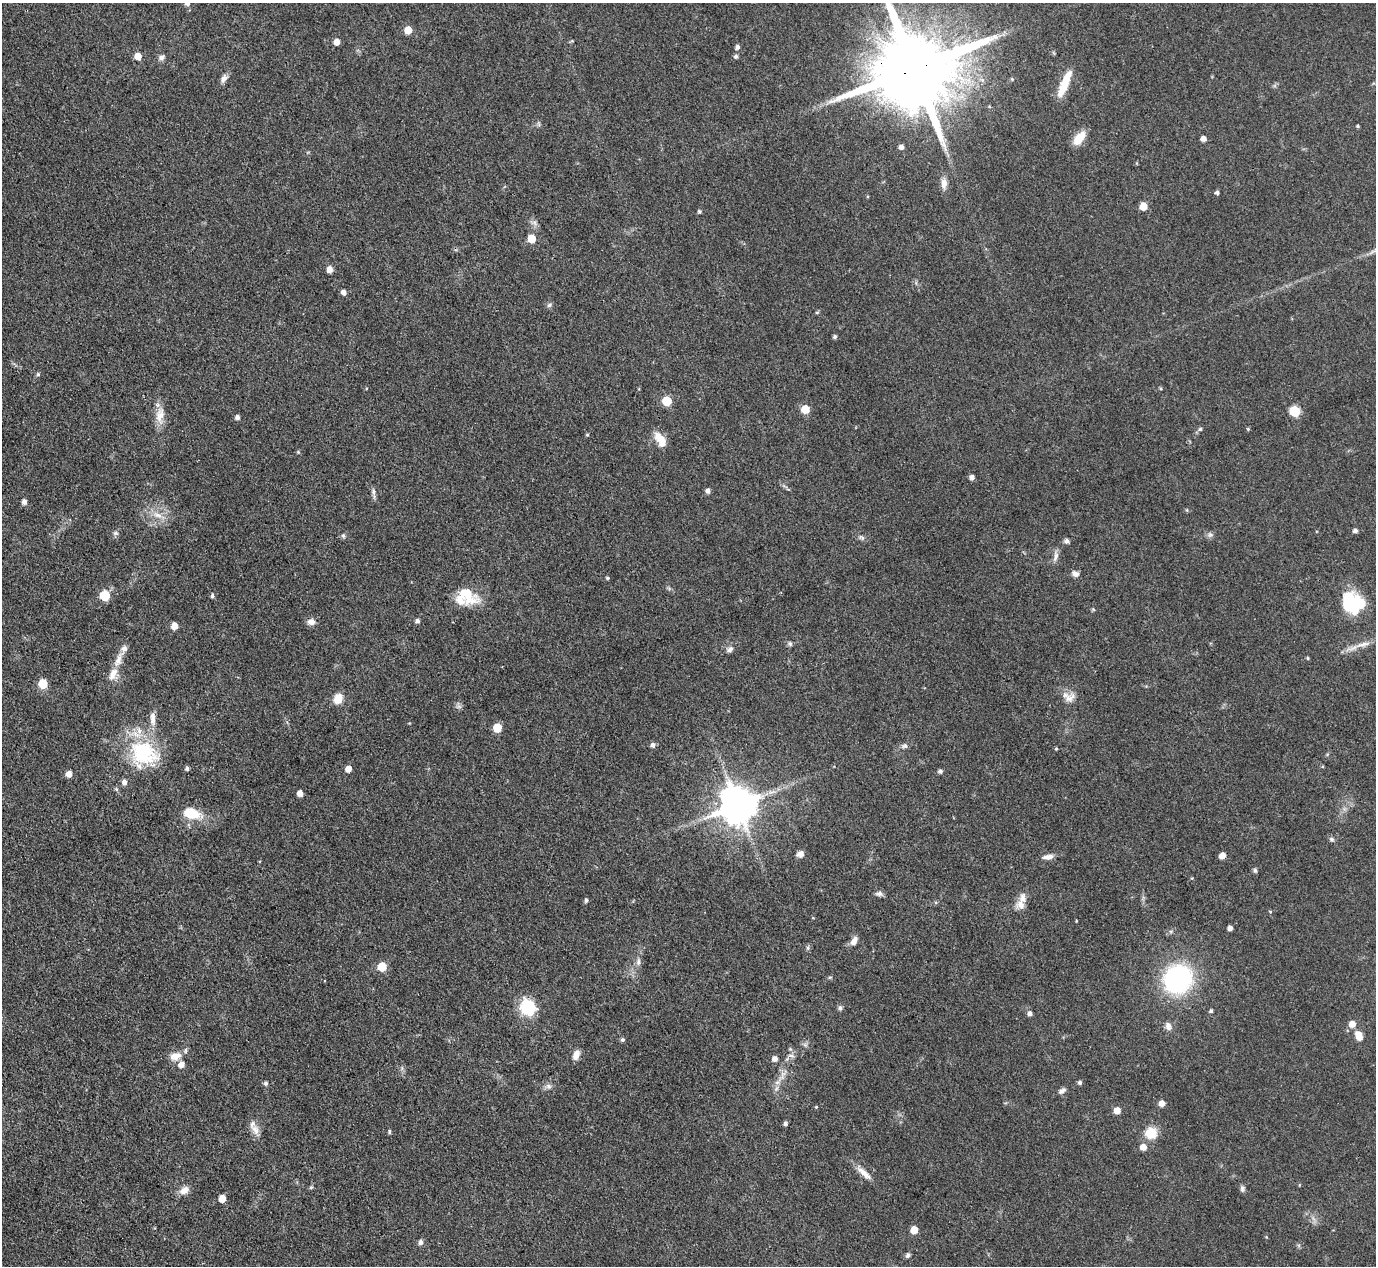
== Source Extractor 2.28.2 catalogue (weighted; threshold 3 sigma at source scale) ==
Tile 7 of 4 x 4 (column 3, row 2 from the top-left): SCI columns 2751-4124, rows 2811-4074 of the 5500 x 5490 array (HDU 1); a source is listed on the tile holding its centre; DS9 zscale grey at full resolution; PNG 1378 x 1268 px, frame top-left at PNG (2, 3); no overlay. Shown black and unused: <1% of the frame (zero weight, under 3 of 4 exposures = <1% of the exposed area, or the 3 px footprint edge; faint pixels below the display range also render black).
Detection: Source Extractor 2.28.2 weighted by HDU 2 'WHT'; one run over the whole footprint, this tile lists its part. Background 0.042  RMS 0.0051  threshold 0.0229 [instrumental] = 3 sigma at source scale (4.5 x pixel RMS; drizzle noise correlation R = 1.50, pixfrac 1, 0.05/0.05 arcsec/px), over >= 5 px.
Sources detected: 145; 1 inside a brighter object's white glare — not listed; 6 inside a brighter listed object's ellipse — not listed separately; the other 138 listed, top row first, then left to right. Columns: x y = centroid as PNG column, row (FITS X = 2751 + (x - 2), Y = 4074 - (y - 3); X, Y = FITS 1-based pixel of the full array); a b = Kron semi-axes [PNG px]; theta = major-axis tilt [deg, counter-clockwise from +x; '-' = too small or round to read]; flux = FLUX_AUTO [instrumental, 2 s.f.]
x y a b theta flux
187 3 5 5 - 2.1
408 30 5 5 - 8.4
337 42 5 5 - 4.4
737 47 6 5 - 1.4
138 56 5 5 - 6.6
736 56 5 5 - 1.2
161 57 9 6 25 1.9
915 69 23 19 18 9000
224 78 11 7 64 2.5
1064 84 33 8 68 12
989 106 5 3 - 0.48
1358 126 4 3 - 0.67
1079 138 18 9 52 8.1
1203 139 5 4 - 3.1
901 147 5 5 - 2.3
944 183 14 8 88 3.6
1217 193 4 4 - 1.3
1143 206 5 5 - 9.7
699 212 4 4 - 0.92
531 238 5 5 - 14
330 270 6 5 - 4.2
343 292 5 4 - 2.6
549 305 6 6 - 1.1
817 312 5 3 - 0.58
835 337 4 4 - 1
38 374 5 5 - 0.79
1161 388 5 3 - 0.54
667 401 6 5 - 21
805 409 5 5 - 13
1294 411 6 6 - 33
160 415 26 11 85 6.9
237 417 5 5 - 1.7
1200 429 6 5 - 1.1
1248 429 5 4 - 0.58
587 435 5 3 - 0.52
661 440 19 9 -57 7.9
298 452 5 5 - 0.63
972 477 4 4 - 2.3
708 491 5 5 - 2.2
374 493 19 3 -85 1.6
24 502 6 5 - 2.2
1187 510 5 4 - 0.61
157 515 15 7 -19 4.7
1355 531 5 4 - 1.7
115 533 8 6 -13 1.2
1210 535 7 6 - 1.4
343 536 6 5 - 0.98
861 537 9 6 -31 1.4
1067 541 6 5 - 1.5
1056 556 15 6 77 2.6
1075 574 8 6 -32 2.4
607 578 4 3 - 0.64
467 594 32 17 -39 14
105 596 6 6 - 25
212 596 5 4 - 1
1360 603 7 7 - 29
1093 609 5 4 - 0.59
417 621 5 4 - 1.6
311 622 10 8 -2 2.9
174 626 5 5 - 5.3
790 644 7 6 - 1.1
1363 644 24 6 13 5.1
730 649 10 7 31 2
1308 658 4 4 - 0.67
118 660 23 8 67 5.8
43 684 6 5 - 20
1070 698 15 10 38 4.2
338 699 11 9 64 7.1
459 707 7 4 -1 1.1
153 719 19 7 -89 4.3
497 728 6 5 - 14
653 745 5 5 - 1.9
904 746 8 7 - 1.5
1056 749 4 4 - 0.57
143 752 36 27 -21 41
1327 754 6 3 20 0.57
187 769 5 4 - 1.2
348 769 5 5 - 4.8
940 771 5 5 - 1.3
69 774 5 5 - 3.8
124 782 6 5 - 2.2
300 793 5 4 - 3.6
738 805 11 10 - 1600
191 813 19 11 -13 15
1331 839 7 6 - 1.1
800 854 8 7 - 2.6
1222 856 5 5 - 4.7
1048 857 13 6 8 3
1255 870 7 5 -73 0.93
879 894 9 6 -6 1.7
586 900 5 4 - 1
1021 905 13 12 - 4.1
1270 911 5 3 - 0.46
1076 921 3 2 - 0.39
1230 928 4 4 - 2.6
854 941 11 6 61 3.7
808 948 7 4 -89 0.86
638 962 10 6 81 1.9
382 967 6 5 - 14
830 977 6 3 18 0.58
1178 979 24 22 50 88
527 1007 7 6 - 120
840 1008 8 5 81 1.2
1211 1011 5 4 - 0.98
1030 1014 5 5 - 1.8
1352 1024 6 6 - 4.9
1168 1026 11 7 -69 2.6
1359 1036 9 7 -66 5.8
622 1040 5 5 - 1
805 1045 6 6 - 1.2
790 1049 5 5 - 0.69
576 1055 12 7 70 3.4
175 1056 14 9 15 5.8
791 1056 10 5 -5 1.7
774 1059 6 6 - 2.3
181 1065 7 6 - 3.4
266 1083 5 5 - 1.2
1080 1083 4 4 - 1.2
549 1086 9 6 -27 1.7
776 1088 8 5 46 1.4
1062 1091 10 6 33 1.9
1162 1103 5 5 - 4.6
816 1107 4 4 - 0.51
1117 1111 5 5 - 5.8
785 1124 5 4 - 1.4
255 1130 17 9 -66 4.4
389 1132 5 4 - 0.82
1151 1133 14 13 - 10
1143 1147 6 6 - 4.2
864 1173 22 7 -41 5
1299 1185 5 3 - 0.4
311 1187 6 5 - 0.73
1242 1189 8 6 88 1.3
184 1190 12 8 33 4.3
222 1199 5 5 - 6.6
914 1230 5 5 - 8.1
421 1242 6 5 - 2
908 1255 6 5 - 1.3
Overlapping masked pixels (flux is a lower limit): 1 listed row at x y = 915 69
Isophote crosses this tile's border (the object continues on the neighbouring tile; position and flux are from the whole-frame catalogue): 2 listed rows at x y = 187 3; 915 69